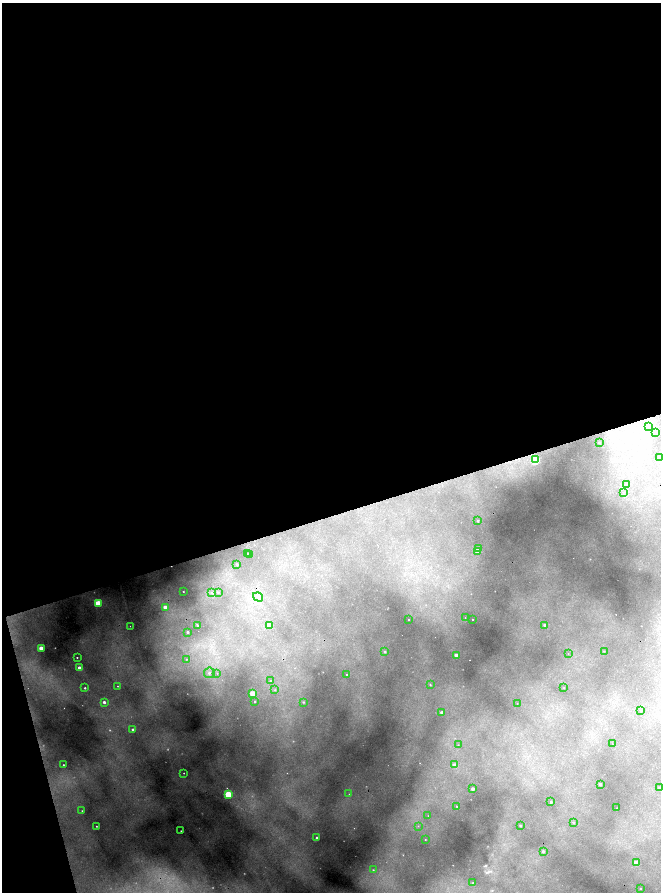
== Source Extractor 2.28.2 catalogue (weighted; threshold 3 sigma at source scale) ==
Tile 1 of 4 x 4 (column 1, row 1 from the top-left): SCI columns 221-1537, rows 5343-7122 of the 5831 x 7122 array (HDU 1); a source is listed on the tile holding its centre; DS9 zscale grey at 2 x 2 block average (1 PNG px = mean of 2 x 2 image px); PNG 663 x 894 px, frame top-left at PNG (2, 3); each listed source drawn as its Kron ellipse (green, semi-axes under 4 px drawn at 4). Shown black and unused: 60% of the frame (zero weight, under 2 of 4 exposures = <1% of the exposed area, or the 3 px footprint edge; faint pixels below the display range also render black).
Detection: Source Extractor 2.28.2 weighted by HDU 2 'WHT'; one run over the whole footprint, this tile lists its part. Background 0.541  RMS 0.021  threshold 0.093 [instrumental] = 3 sigma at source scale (4.5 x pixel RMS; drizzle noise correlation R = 1.50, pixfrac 1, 0.05/0.05 arcsec/px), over >= 5 px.
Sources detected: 86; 4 too faint to see at this stretch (2 x 2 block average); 3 cosmic-ray / hot-pixel residue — neither listed nor drawn; the other 79 listed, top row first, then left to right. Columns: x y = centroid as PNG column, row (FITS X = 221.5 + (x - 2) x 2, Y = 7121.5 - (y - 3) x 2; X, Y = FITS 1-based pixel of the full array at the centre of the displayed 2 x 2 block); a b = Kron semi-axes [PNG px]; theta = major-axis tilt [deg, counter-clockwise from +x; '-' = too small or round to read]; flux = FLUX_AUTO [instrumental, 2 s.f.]
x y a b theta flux
649 426 3 3 - 29
655 432 3 2 - 6.6
599 442 3 3 - 5.8
660 458 3 3 - 5.5
536 460 4 3 - 400
626 484 4 3 - 9.4
623 493 3 2 - 4.3
478 521 2 2 - 4.9
478 548 3 2 - 28
477 551 3 3 - 22
247 553 2 2 - 2
249 554 2 2 - 2.3
237 564 2 2 - 6
183 592 2 2 - 2.3
218 592 3 3 - 4.4
212 593 3 3 - 5.7
258 597 5 4 - 22
98 603 3 3 - 200
165 607 3 3 - 47
465 618 2 2 - 3.9
409 619 2 2 - 2.3
473 620 2 2 - 9.1
197 625 2 2 - 5.5
269 625 3 3 - 66
545 625 3 3 - 15
130 626 2 2 - 1.9
188 632 2 2 - 8.3
41 648 3 2 - 110
604 651 2 2 - 2
385 652 3 3 - 8.1
568 653 2 2 - 4.2
456 655 2 2 - 23
77 657 2 2 - 12
187 659 3 3 - 5.4
79 668 2 2 - 28
209 673 5 5 - 24
217 673 4 3 - 7.2
347 674 2 2 - 11
271 681 3 3 - 11
430 685 3 2 - 3.8
118 686 2 2 - 2.4
85 688 2 2 - 5
564 688 2 2 - 1.6
275 690 3 3 - 5.5
252 693 3 3 - 110
104 702 2 2 - 16
255 702 2 2 - 110
303 702 3 3 - 5.7
517 704 2 2 - 3.4
641 711 2 2 - 3.8
442 712 2 2 - 21
133 729 2 2 - 9
612 744 2 2 - 19
458 745 3 3 - 3.7
63 765 2 2 - 3.1
455 765 3 3 - 33
184 773 2 2 - 9.6
600 784 2 2 - 12
659 788 2 2 - 9.1
473 789 3 2 - 22
228 794 3 3 - 280
349 794 2 2 - 2.8
551 802 2 2 - 7.5
456 806 2 2 - 4.1
617 808 2 2 - 1.7
82 811 2 2 - 2.7
428 816 2 2 - 3.3
573 822 3 3 - 4.7
96 826 2 2 - 2.7
418 826 3 2 - 3
520 826 2 2 - 7
181 831 2 2 - 3.1
317 838 2 2 - 8.6
425 840 2 2 - 2.8
543 851 3 2 - 12
636 863 3 2 - 54
373 870 3 3 - 5.3
473 883 2 2 - 4
640 889 2 2 - 2.4
Isophote crosses this tile's border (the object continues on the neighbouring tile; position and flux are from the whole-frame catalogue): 2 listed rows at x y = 660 458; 659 788
Diffuse or blended objects may show on this block-average render without a row.